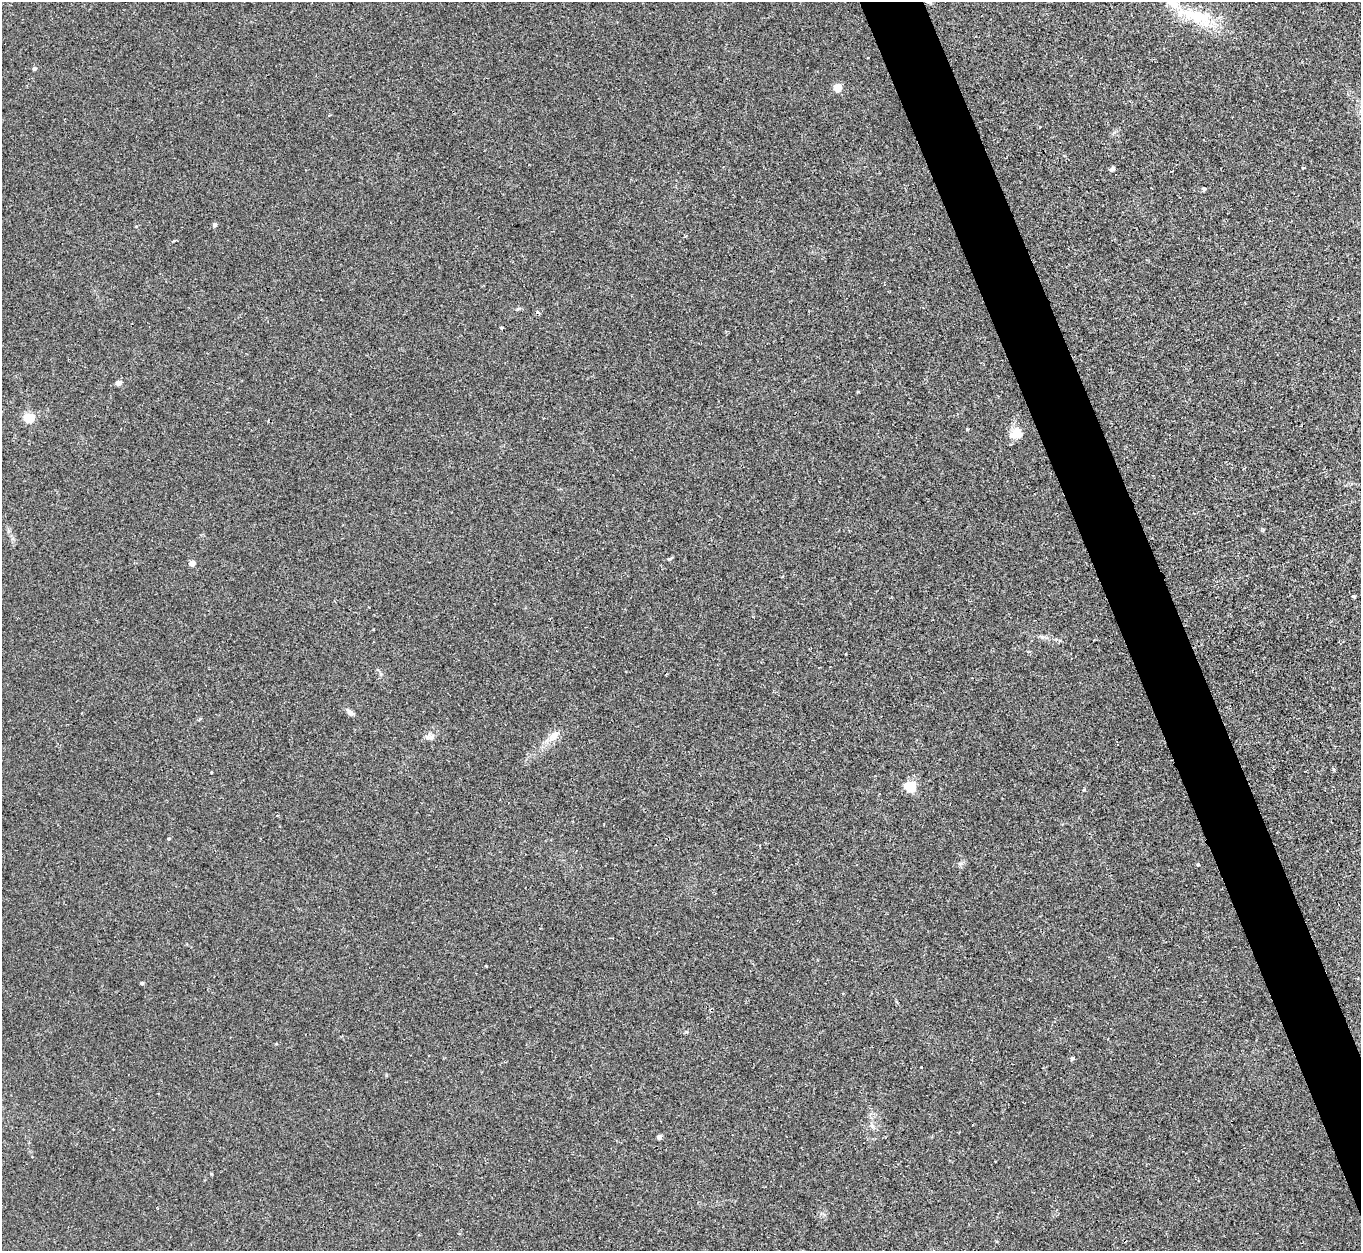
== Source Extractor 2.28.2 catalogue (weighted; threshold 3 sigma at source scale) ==
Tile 6 of 4 x 4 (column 2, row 2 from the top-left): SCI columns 1373-2731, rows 2683-3931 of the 5466 x 5490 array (HDU 1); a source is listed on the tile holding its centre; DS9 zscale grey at full resolution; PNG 1363 x 1253 px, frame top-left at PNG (2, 2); no overlay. Shown black and unused: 4% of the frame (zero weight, under 2 of 3 exposures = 2% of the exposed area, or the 3 px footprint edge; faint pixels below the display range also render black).
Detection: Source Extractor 2.28.2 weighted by HDU 2 'WHT'; one run over the whole footprint, this tile lists its part. Background 0.0246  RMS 0.0064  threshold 0.0289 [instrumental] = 3 sigma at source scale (4.5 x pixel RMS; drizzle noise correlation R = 1.50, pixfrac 1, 0.05/0.05 arcsec/px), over >= 5 px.
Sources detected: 27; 1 cosmic-ray / hot-pixel residue — not listed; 1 inside a brighter listed object's ellipse — not listed separately; the other 25 listed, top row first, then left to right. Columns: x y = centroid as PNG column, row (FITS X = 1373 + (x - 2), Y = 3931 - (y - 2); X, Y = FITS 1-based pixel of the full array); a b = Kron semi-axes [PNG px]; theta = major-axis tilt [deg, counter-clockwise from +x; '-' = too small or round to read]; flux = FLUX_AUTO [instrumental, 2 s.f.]
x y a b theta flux
1197 16 55 20 -21 31
34 69 4 4 - 1.4
837 87 5 5 - 20
1303 168 3 3 - 0.85
1112 169 7 4 38 1.5
1204 189 4 4 - 1.9
214 225 5 5 - 1.5
538 312 5 4 - 1.4
501 327 3 3 - 0.95
118 383 4 4 - 4.7
29 418 5 5 - 48
967 429 3 3 - 0.93
1017 434 15 13 -14 8.4
192 563 4 4 - 6.6
1354 596 5 4 - 0.78
350 712 11 5 -42 2.6
554 735 13 9 36 6.1
430 737 14 7 0 3.1
910 786 5 5 - 62
169 839 5 3 - 0.65
960 864 7 4 -71 1
142 983 4 3 - 1.1
1072 1058 4 4 - 1.3
921 1067 2 2 - 0.54
659 1137 4 4 - 3.3
Unlisted compact peaks at least as high as the median listed source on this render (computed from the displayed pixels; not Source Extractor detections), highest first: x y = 1084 790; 1198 864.